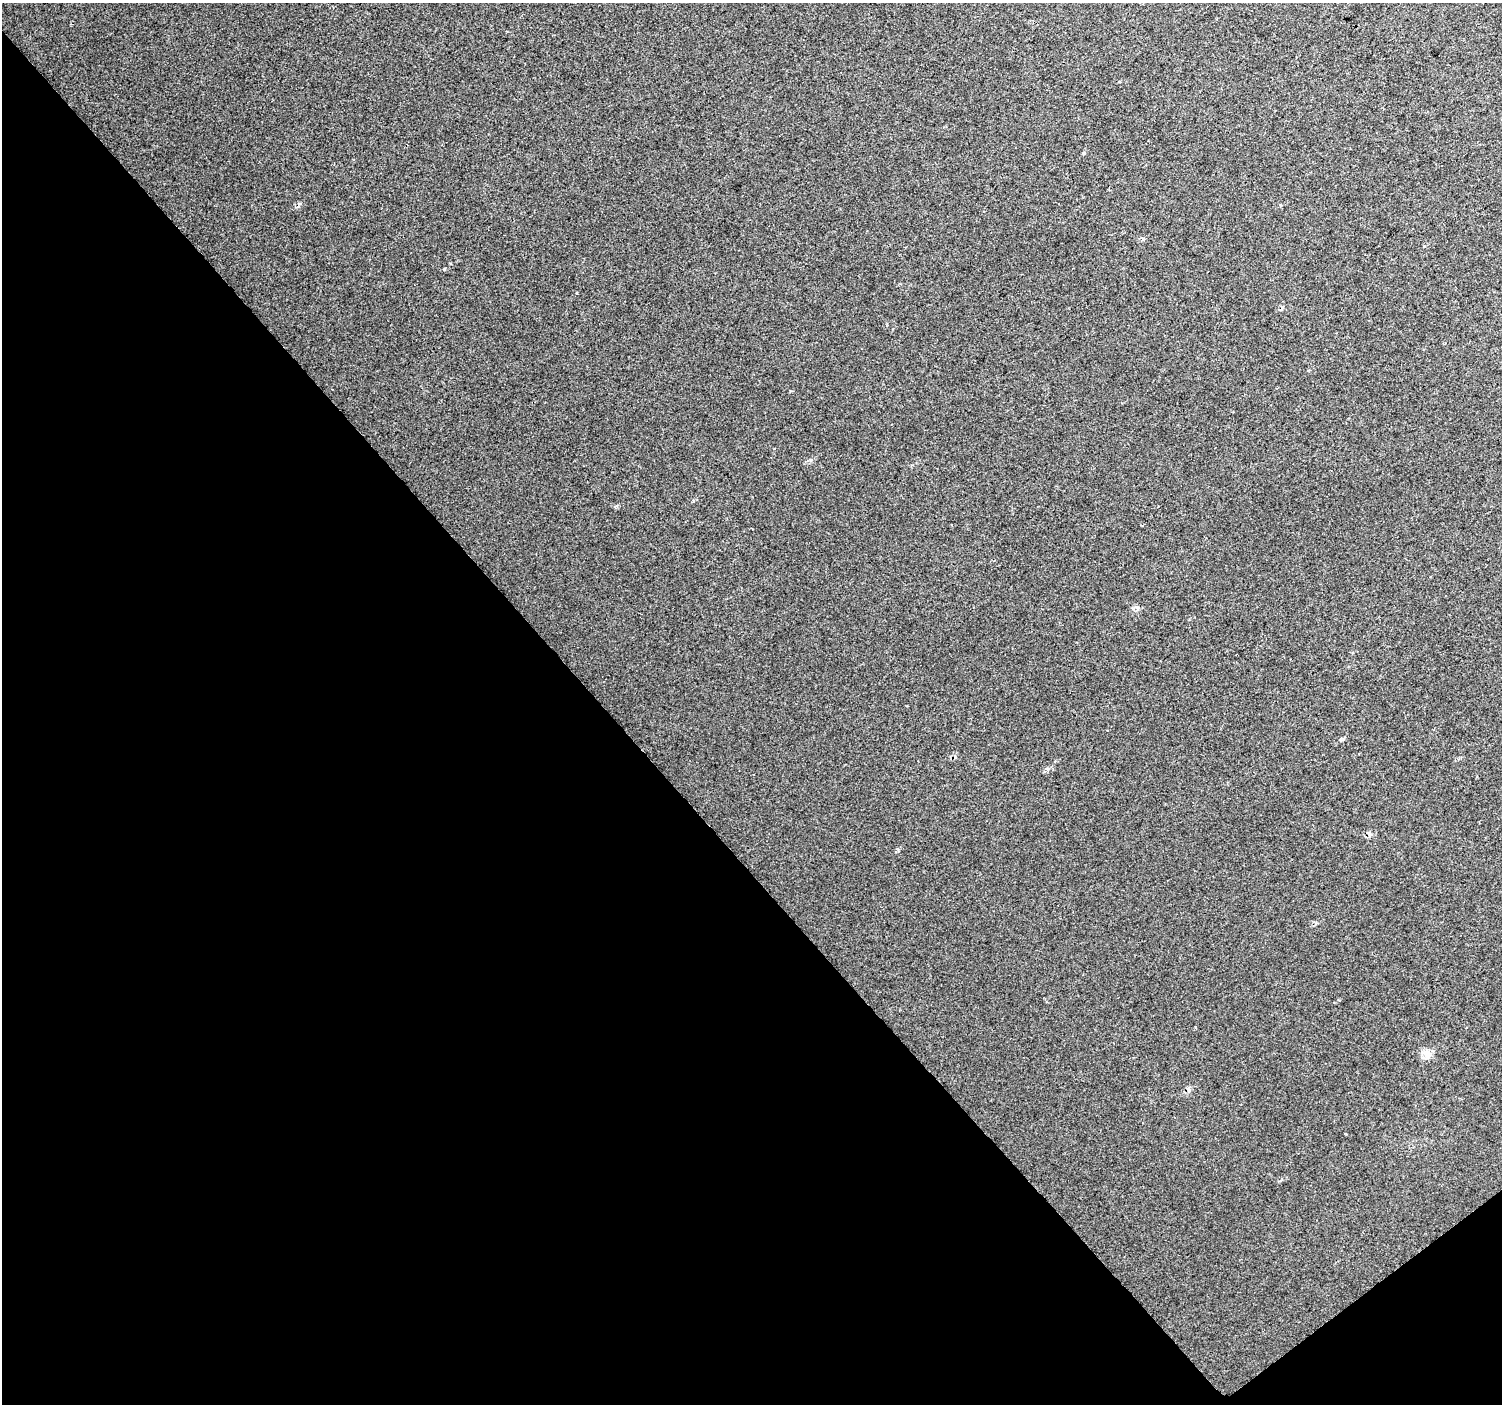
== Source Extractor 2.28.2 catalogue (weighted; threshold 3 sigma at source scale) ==
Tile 14 of 4 x 4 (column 2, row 4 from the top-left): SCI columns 1505-3004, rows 204-1605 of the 6047 x 5990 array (HDU 1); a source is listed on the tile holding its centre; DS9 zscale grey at full resolution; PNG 1504 x 1406 px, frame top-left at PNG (2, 3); no overlay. Shown black and unused: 41% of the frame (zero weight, under 2 of 3 exposures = <1% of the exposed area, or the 3 px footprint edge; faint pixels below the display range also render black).
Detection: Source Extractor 2.28.2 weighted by HDU 2 'WHT'; one run over the whole footprint, this tile lists its part. Background 0.016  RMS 0.0078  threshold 0.0351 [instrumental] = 3 sigma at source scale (4.5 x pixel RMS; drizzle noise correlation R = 1.50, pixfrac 1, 0.0396/0.0396 arcsec/px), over >= 5 px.
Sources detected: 5; all 5 listed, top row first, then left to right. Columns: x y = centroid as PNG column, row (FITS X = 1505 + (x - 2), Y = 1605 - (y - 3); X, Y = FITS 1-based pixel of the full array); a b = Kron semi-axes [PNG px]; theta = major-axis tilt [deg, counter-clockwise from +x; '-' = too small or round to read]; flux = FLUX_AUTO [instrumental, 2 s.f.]
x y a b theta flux
444 269 4 3 - 0.6
1137 608 7 5 -58 1.9
1369 834 8 5 -60 1.9
1426 1054 13 12 - 6.5
1189 1090 7 4 -89 1.6